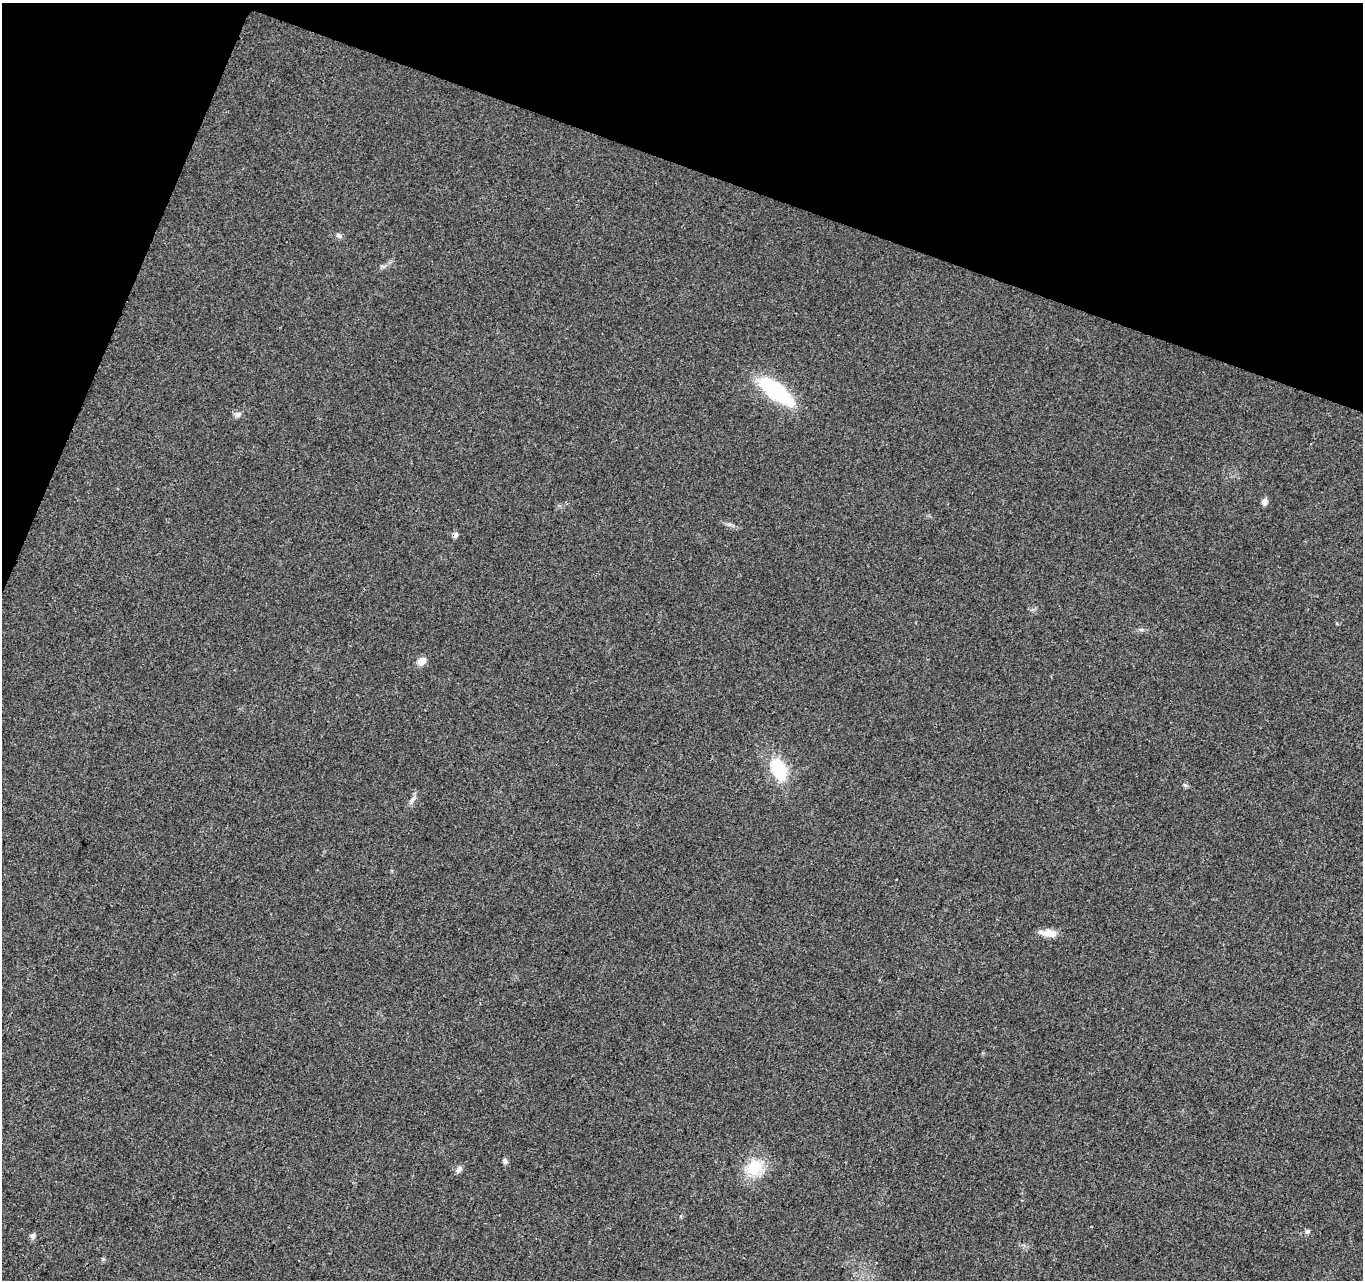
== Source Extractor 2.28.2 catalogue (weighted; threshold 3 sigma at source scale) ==
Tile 2 of 4 x 4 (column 2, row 1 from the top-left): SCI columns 1437-2797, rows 4169-5446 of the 5588 x 5718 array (HDU 1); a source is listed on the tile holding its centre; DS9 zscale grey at full resolution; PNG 1365 x 1282 px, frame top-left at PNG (2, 3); no overlay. Shown black and unused: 18% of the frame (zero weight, under 3 of 4 exposures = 6% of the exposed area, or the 3 px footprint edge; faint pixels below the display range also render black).
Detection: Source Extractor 2.28.2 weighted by HDU 2 'WHT'; one run over the whole footprint, this tile lists its part. Background 0.0208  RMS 0.0037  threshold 0.0165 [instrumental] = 3 sigma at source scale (4.5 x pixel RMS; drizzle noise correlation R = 1.50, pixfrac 1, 0.0396/0.0396 arcsec/px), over >= 5 px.
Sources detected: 16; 1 cosmic-ray / hot-pixel residue — not listed; the other 15 listed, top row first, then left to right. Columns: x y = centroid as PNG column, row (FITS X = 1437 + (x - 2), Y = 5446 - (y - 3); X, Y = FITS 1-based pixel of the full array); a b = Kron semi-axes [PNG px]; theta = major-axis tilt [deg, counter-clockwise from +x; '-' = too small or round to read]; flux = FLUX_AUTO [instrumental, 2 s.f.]
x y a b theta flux
339 235 9 6 -31 1
776 391 45 16 -37 30
237 414 8 7 - 1.3
1264 502 8 7 - 1.5
422 661 12 9 38 2.4
779 770 27 16 -66 17
1185 785 6 4 -44 0.63
412 801 9 4 81 1
1049 933 20 8 -6 4.3
505 1161 8 6 -82 0.92
754 1167 21 18 38 12
459 1169 10 6 55 1.3
1307 1231 7 6 - 0.8
33 1236 8 6 84 1.1
103 1259 6 4 46 0.5